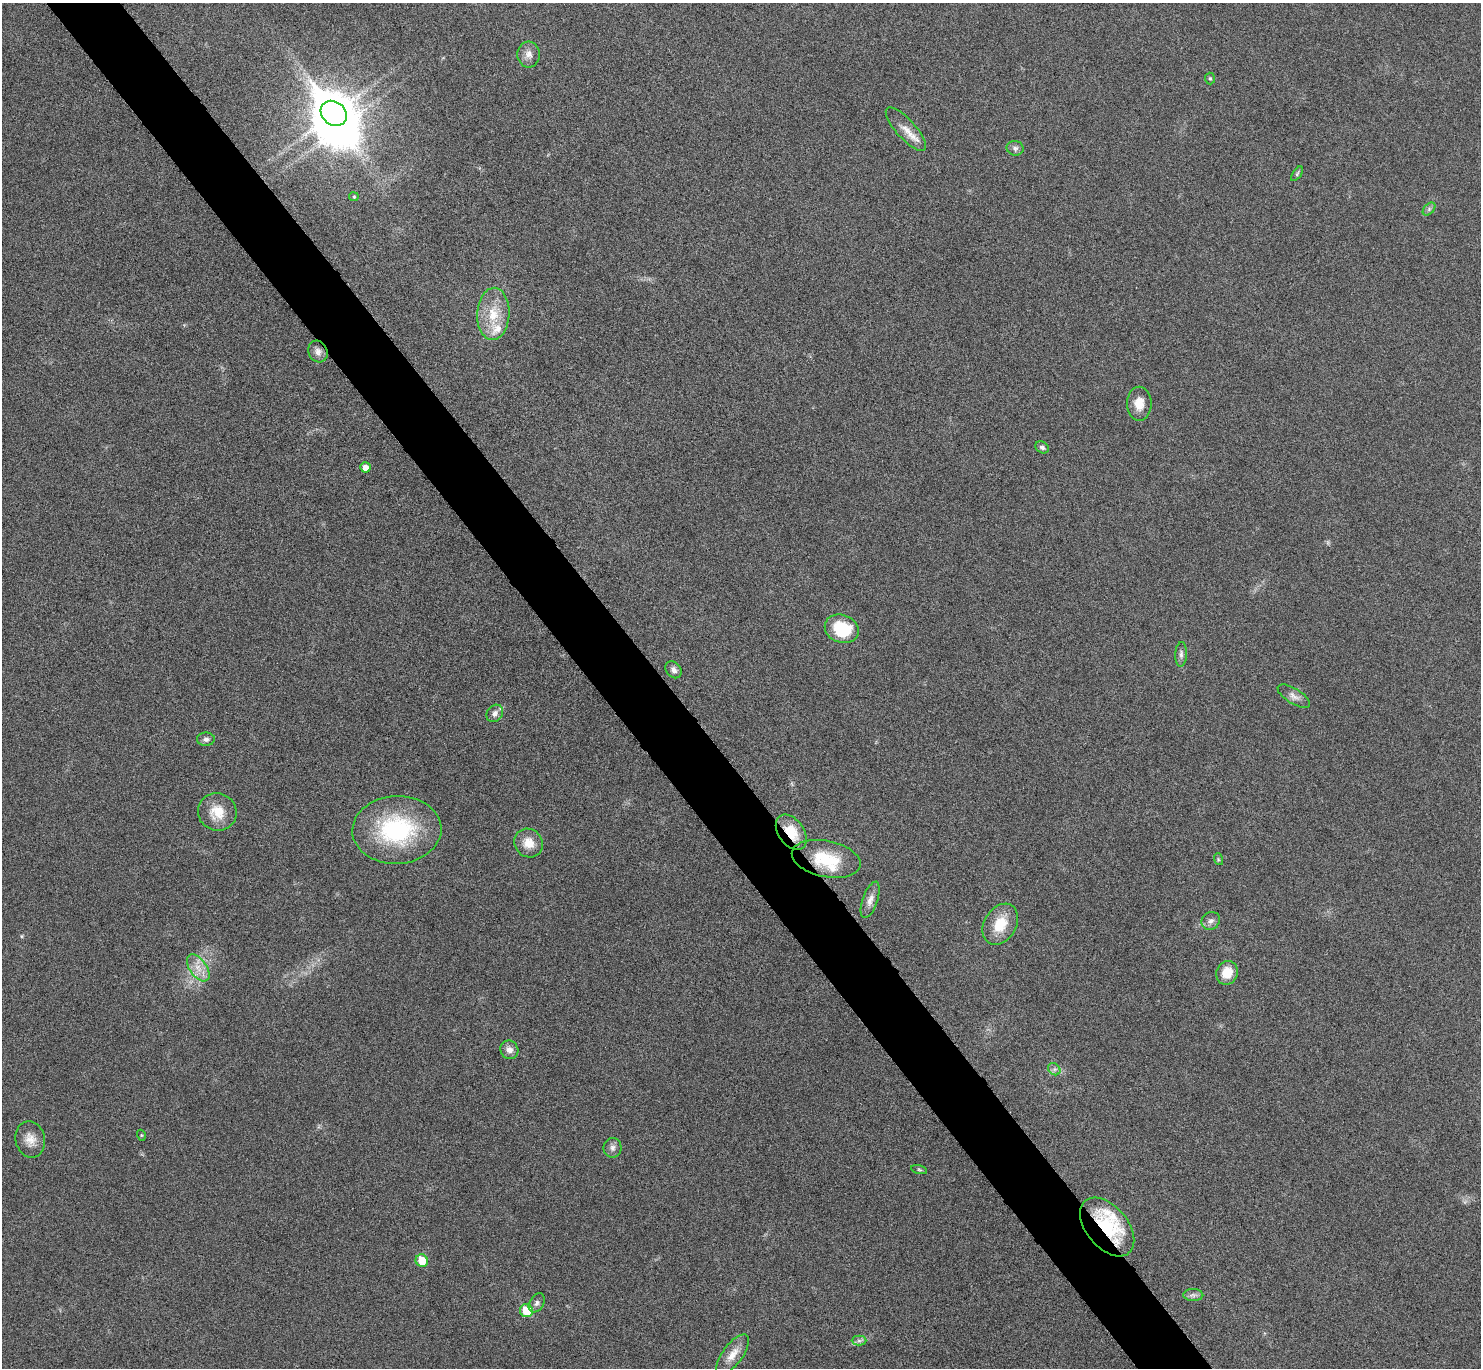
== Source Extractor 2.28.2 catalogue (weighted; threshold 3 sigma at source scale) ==
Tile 11 of 4 x 4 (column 3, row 3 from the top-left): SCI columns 2966-4444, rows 1529-2894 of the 5934 x 5929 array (HDU 1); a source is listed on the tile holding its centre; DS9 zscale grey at full resolution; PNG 1483 x 1370 px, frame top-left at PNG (2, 3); each listed source drawn as its Kron ellipse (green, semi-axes under 4 px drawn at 4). Shown black and unused: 5% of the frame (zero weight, under 4 of 8 exposures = <1% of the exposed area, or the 3 px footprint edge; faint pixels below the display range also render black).
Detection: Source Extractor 2.28.2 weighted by HDU 2 'WHT'; one run over the whole footprint, this tile lists its part. Background 0.0235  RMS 0.0036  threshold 0.0148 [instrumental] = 3 sigma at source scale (4.09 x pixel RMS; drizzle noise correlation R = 1.36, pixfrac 0.8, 0.05/0.05 arcsec/px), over >= 5 px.
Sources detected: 47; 1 inside a brighter object's white glare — neither listed nor drawn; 3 inside a brighter listed object's ellipse — not listed separately; the other 43 listed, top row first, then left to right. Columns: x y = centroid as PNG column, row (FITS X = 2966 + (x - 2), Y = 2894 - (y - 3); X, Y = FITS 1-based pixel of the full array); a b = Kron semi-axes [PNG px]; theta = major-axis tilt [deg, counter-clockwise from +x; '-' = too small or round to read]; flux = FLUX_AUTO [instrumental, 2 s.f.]
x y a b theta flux
528 54 13 11 -86 2.4
1210 78 6 5 - 0.47
334 113 14 11 -38 930
906 129 28 9 -48 4.5
1015 148 8 7 - 1.2
1297 174 8 4 55 0.64
354 197 5 4 - 0.4
1429 209 8 4 46 0.77
493 314 26 16 87 9.2
318 352 11 9 -64 2
1139 404 17 12 -90 4.6
1042 447 7 5 -33 0.93
365 467 5 5 - 2.4
842 629 17 14 -21 15
1181 654 12 6 87 1.2
674 670 9 7 -49 1.5
1294 696 18 7 -32 2
495 713 9 7 54 1.7
206 739 9 6 2 1.3
217 812 19 18 - 7.2
397 830 44 34 3 38
791 832 20 12 -55 8.4
529 843 15 13 -45 4.8
826 859 35 18 -12 15
1218 859 6 4 -73 0.41
870 900 19 7 71 2.5
1211 921 9 8 - 1.6
1000 924 22 16 58 8.9
198 968 15 8 -55 3.8
1227 973 12 10 69 5.8
509 1050 9 8 - 2
1054 1069 7 5 -44 0.88
141 1135 5 3 - 0.3
30 1139 18 14 -78 3.9
612 1148 10 9 - 1.5
919 1170 8 3 -13 0.46
1107 1227 34 20 -50 22
422 1261 6 6 - 7.2
1193 1295 10 6 0 1.2
537 1303 10 7 57 1.2
526 1311 6 6 - 9.1
859 1341 7 5 0 0.88
732 1355 24 10 53 4.4
Overlapping masked pixels (flux is a lower limit): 3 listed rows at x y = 791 832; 826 859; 1107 1227